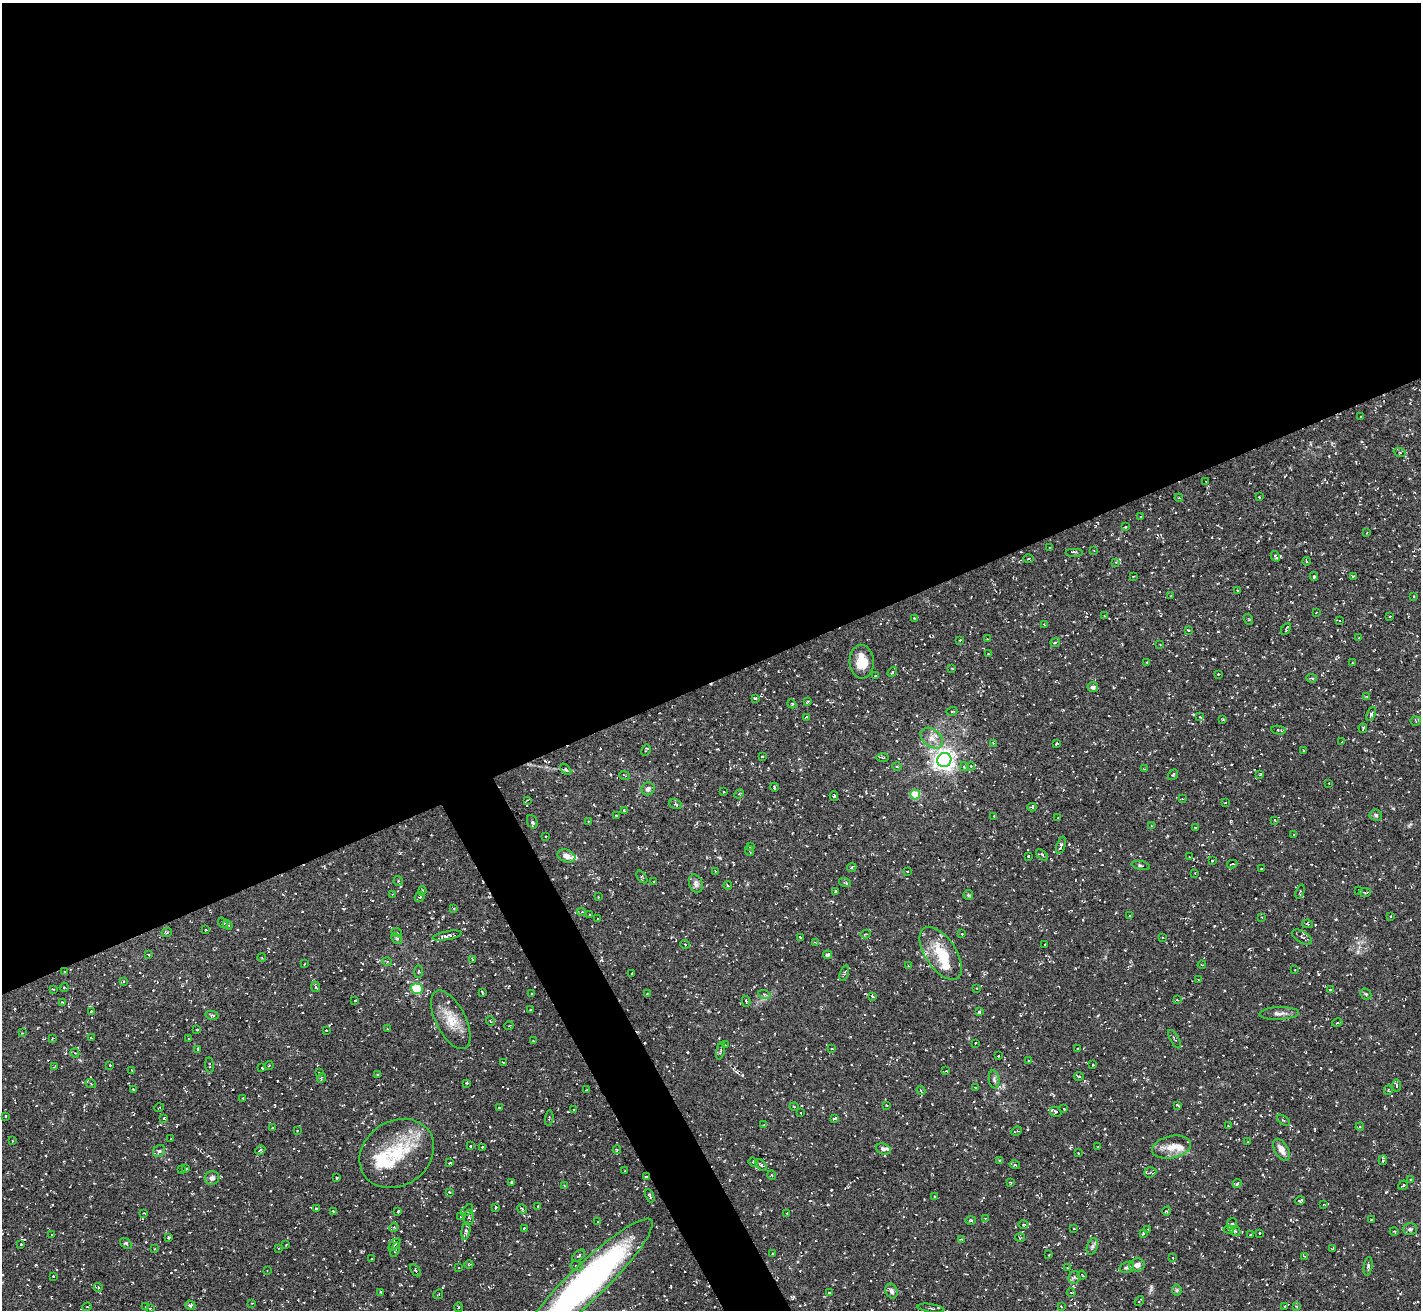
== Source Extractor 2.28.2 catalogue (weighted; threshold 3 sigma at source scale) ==
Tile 2 of 4 x 4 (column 2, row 1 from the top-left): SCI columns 1422-2840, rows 4078-5385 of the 5682 x 5673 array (HDU 1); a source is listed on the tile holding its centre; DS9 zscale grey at full resolution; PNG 1423 x 1312 px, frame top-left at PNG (2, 3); each listed source drawn as its Kron ellipse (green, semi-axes under 4 px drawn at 4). Shown black and unused: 54% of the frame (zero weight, under 3 of 5 exposures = <1% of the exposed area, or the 3 px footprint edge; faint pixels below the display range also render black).
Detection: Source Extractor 2.28.2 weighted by HDU 2 'WHT'; one run over the whole footprint, this tile lists its part. Background 0.101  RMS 0.0071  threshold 0.0318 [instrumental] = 3 sigma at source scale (4.5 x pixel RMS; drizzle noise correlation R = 1.50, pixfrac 1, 0.05/0.05 arcsec/px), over >= 5 px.
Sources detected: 435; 52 cosmic-ray / hot-pixel residue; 1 long thin detection or spike segment (spike, bleed or trail) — neither listed nor drawn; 10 inside a brighter listed object's ellipse — not listed separately; the other 372 listed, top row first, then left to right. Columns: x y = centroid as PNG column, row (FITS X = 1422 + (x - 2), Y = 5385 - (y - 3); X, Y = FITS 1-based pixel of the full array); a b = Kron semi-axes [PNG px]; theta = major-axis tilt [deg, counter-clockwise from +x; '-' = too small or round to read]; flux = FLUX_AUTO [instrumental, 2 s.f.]
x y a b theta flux
1361 416 3 2 - 0.55
1400 452 6 4 -21 1
1206 481 2 2 - 0.37
1259 497 3 3 - 0.71
1179 498 4 3 - 0.66
1141 517 3 3 - 0.44
1125 527 3 2 - 0.53
1367 533 4 2 - 0.46
1050 548 4 2 - 0.43
1094 551 3 2 - 0.4
1074 552 9 2 0 0.68
1275 556 6 3 -59 1.1
1028 559 5 3 - 0.71
1307 561 4 3 - 0.65
1116 562 4 4 - 0.72
1133 576 2 2 - 0.4
1314 576 4 3 - 1.2
1353 576 3 2 - 0.68
1238 591 3 2 - 0.51
1171 595 3 2 - 0.41
1414 596 3 2 - 0.49
1316 613 2 2 - 0.39
1104 616 3 3 - 0.52
1390 616 3 2 - 0.66
914 618 3 2 - 0.53
1248 619 5 3 - 0.72
1339 620 4 2 - 0.5
1044 625 4 2 - 0.57
1286 629 6 3 61 0.78
1188 630 4 3 - 0.69
1359 637 4 2 - 0.44
987 639 2 2 - 0.43
960 640 3 2 - 0.5
1055 642 5 3 - 1.1
1160 645 4 2 - 0.45
988 654 3 3 - 0.54
862 662 17 12 -87 12
1147 662 3 2 - 0.39
1352 663 3 2 - 0.45
951 668 3 2 - 0.47
892 672 5 3 - 0.83
1218 674 2 2 - 0.56
875 676 3 2 - 0.73
1312 678 5 4 - 0.97
1093 687 5 5 - 1.9
1367 697 4 3 - 0.62
755 698 3 2 - 1.3
808 701 4 4 - 0.9
792 704 4 3 - 0.57
952 711 5 3 - 0.61
1371 714 7 4 65 1.7
806 717 3 2 - 0.91
1200 717 4 3 - 0.58
1223 719 3 2 - 0.54
1416 721 5 4 - 0.74
1363 728 4 3 - 0.75
1279 730 7 3 -9 0.93
932 738 12 8 -39 5.4
1342 742 3 2 - 0.44
993 743 4 4 - 0.65
1057 743 3 2 - 0.58
646 750 6 2 69 0.81
1303 750 3 3 - 0.81
762 757 4 3 - 0.83
883 757 6 3 1 0.88
944 760 7 7 - 440
897 766 5 3 - 0.63
971 766 4 3 - 0.6
964 767 4 3 - 0.93
566 769 7 4 -46 0.94
1145 769 3 2 - 0.44
1173 775 6 3 52 0.78
1260 775 3 2 - 0.62
625 776 5 2 - 0.58
1329 783 2 2 - 0.53
774 787 4 2 - 0.58
648 789 6 6 - 2.4
723 792 3 2 - 0.7
739 794 5 4 - 0.72
915 794 5 5 - 26
834 796 4 3 - 0.79
1182 799 3 3 - 0.6
527 800 3 2 - 0.56
1225 803 3 2 - 0.65
676 804 6 4 -21 1.2
1032 807 4 4 - 1.2
624 811 3 3 - 0.84
617 815 3 3 - 0.75
1376 815 6 5 - 1.4
994 816 2 2 - 0.55
1058 818 3 2 - 0.47
1275 820 4 3 - 0.5
588 821 3 3 - 0.52
532 822 7 5 -68 1.6
1151 825 4 2 - 0.48
1195 827 3 2 - 0.35
1294 834 3 2 - 0.46
546 836 2 2 - 0.48
1061 845 9 4 70 2
751 846 3 2 - 0.55
750 851 5 3 - 0.6
1042 855 7 3 -40 0.95
566 856 9 6 -19 4.3
1028 856 3 3 - 1
1190 857 3 2 - 0.39
1212 861 3 2 - 0.5
1232 864 5 2 - 1.1
1141 866 9 4 -12 1.2
852 867 5 2 - 0.74
1261 869 3 2 - 0.48
715 871 2 2 - 0.41
907 872 3 3 - 0.64
1195 873 2 2 - 0.37
642 877 7 4 -52 0.84
398 881 5 4 - 0.85
654 881 3 2 - 0.53
845 883 6 3 -18 0.81
696 884 9 6 -70 2.2
728 886 4 2 - 0.59
1359 890 2 2 - 0.52
422 891 4 4 - 0.96
836 891 3 2 - 0.8
1300 892 7 3 70 0.83
1365 892 6 2 3 0.8
393 894 4 2 - 0.51
968 895 5 4 - 0.86
420 897 5 4 - 1.1
598 897 2 2 - 0.4
454 908 3 2 - 0.68
581 912 4 4 - 0.72
590 915 3 3 - 0.76
1130 916 3 2 - 0.43
1390 916 3 2 - 0.54
1262 917 3 2 - 0.45
598 919 3 2 - 0.41
223 923 6 4 -55 1.1
1308 924 6 4 -11 0.78
228 925 5 3 - 1.2
205 930 3 2 - 0.59
167 932 5 3 - 0.82
397 933 5 3 - 0.55
866 934 5 3 - 0.6
962 934 3 2 - 0.58
447 936 15 4 11 2.6
800 937 3 2 - 0.47
1163 937 3 2 - 0.46
1302 937 11 6 -30 2.2
397 938 6 4 -45 0.92
815 942 4 3 - 0.57
685 944 5 3 - 0.66
1045 944 2 2 - 0.62
941 953 30 15 -56 22
149 955 3 2 - 0.88
827 955 4 4 - 1.2
262 958 4 3 - 0.61
473 960 4 3 - 0.6
387 961 5 3 - 0.73
304 964 3 2 - 0.43
1202 965 4 3 - 0.79
908 966 3 3 - 0.44
1294 970 3 2 - 0.42
64 971 3 2 - 0.51
418 971 6 3 88 0.81
632 973 3 2 - 0.38
844 973 8 4 71 1.1
1198 980 3 2 - 0.5
123 982 4 2 - 0.53
64 987 4 2 - 0.98
316 987 5 3 - 1.3
976 988 2 2 - 0.49
53 989 3 3 - 0.57
417 989 6 5 - 38
1330 990 4 3 - 0.8
482 992 4 2 - 0.8
532 993 3 2 - 0.54
647 993 3 2 - 0.4
764 994 6 4 -19 1.1
1366 994 6 5 - 1
873 996 3 2 - 0.77
355 1000 3 2 - 0.45
1177 1000 4 3 - 0.68
746 1001 5 3 - 0.91
62 1002 3 2 - 0.47
530 1010 3 2 - 0.73
91 1011 3 2 - 0.61
979 1012 4 3 - 0.97
1279 1013 20 6 2 3.7
212 1015 7 4 -12 1
451 1020 32 15 -63 15
490 1021 5 3 - 0.53
1337 1023 5 3 - 0.82
509 1026 5 3 - 0.51
387 1029 3 2 - 0.75
197 1030 4 3 - 0.7
326 1030 3 2 - 0.66
22 1033 2 2 - 0.51
91 1038 3 2 - 0.6
52 1039 3 2 - 0.56
188 1039 3 2 - 0.44
1175 1039 10 3 -59 1.1
533 1041 2 2 - 0.51
975 1043 3 2 - 0.69
726 1045 3 2 - 0.41
832 1048 3 2 - 0.79
1078 1048 2 2 - 0.53
198 1049 3 2 - 0.64
721 1051 9 2 76 0.81
75 1053 5 3 - 0.64
998 1056 2 2 - 0.5
1028 1060 3 3 - 0.63
503 1062 4 2 - 0.45
110 1065 3 2 - 0.58
209 1065 8 3 -84 0.83
269 1065 4 3 - 0.56
1093 1065 3 2 - 0.47
54 1067 4 2 - 0.46
262 1068 4 3 - 1.2
132 1070 3 2 - 0.73
946 1071 3 3 - 0.59
320 1072 3 2 - 0.44
378 1074 3 2 - 0.99
1079 1076 5 2 - 0.78
321 1078 5 3 - 0.62
994 1079 9 5 -80 1.7
467 1083 3 3 - 1
91 1084 5 3 - 0.7
1397 1085 6 3 -90 0.91
975 1087 3 2 - 0.54
133 1089 3 3 - 0.69
586 1090 3 3 - 0.56
921 1090 5 3 - 0.76
1388 1090 5 4 - 0.72
243 1098 2 2 - 0.46
886 1105 3 2 - 0.43
1177 1105 3 2 - 0.94
794 1107 4 3 - 0.53
159 1108 5 3 - 0.53
499 1108 3 2 - 0.63
1064 1108 3 2 - 0.78
573 1110 2 2 - 0.71
1056 1112 6 5 - 0.98
801 1113 2 2 - 0.34
6 1116 3 2 - 0.79
164 1118 3 3 - 0.52
549 1118 8 3 85 1
835 1119 4 3 - 0.86
1283 1120 7 3 -36 0.97
763 1125 3 2 - 0.41
1228 1126 2 2 - 0.43
1360 1127 4 3 - 0.9
272 1128 3 2 - 0.74
297 1130 3 3 - 0.51
1017 1131 5 2 - 0.69
170 1139 2 2 - 0.43
12 1141 3 2 - 0.41
1248 1142 2 2 - 0.44
470 1146 3 2 - 0.68
482 1147 3 3 - 0.86
1097 1147 3 2 - 0.41
1171 1147 20 11 12 8.8
883 1149 7 5 -19 1.8
260 1150 5 4 - 0.95
617 1150 4 3 - 0.77
1281 1150 12 6 -59 5.2
159 1151 6 5 - 1.4
397 1153 39 32 34 41
1078 1153 3 2 - 0.59
1000 1160 4 4 - 0.6
1383 1160 5 3 - 0.87
753 1162 5 4 - 0.68
450 1163 3 3 - 0.75
761 1165 7 4 -47 1.3
1015 1165 5 3 - 0.73
186 1169 3 2 - 0.57
182 1170 3 2 - 0.46
625 1171 2 2 - 0.42
1150 1172 6 5 - 1.2
772 1175 4 3 - 0.5
646 1177 3 2 - 0.48
212 1178 7 6 - 2.3
337 1178 3 2 - 0.7
1411 1179 3 3 - 0.6
512 1183 4 3 - 1.6
1010 1183 3 3 - 0.73
1237 1184 5 3 - 1.3
564 1185 4 3 - 0.53
1403 1185 5 2 - 0.58
449 1192 4 3 - 0.51
650 1196 7 3 -65 1.2
934 1196 3 2 - 0.45
1300 1201 5 3 - 1.1
1324 1204 4 2 - 0.47
538 1206 3 2 - 0.49
495 1207 4 2 - 0.61
316 1209 3 3 - 0.64
522 1209 5 3 - 0.96
467 1210 7 2 45 0.69
333 1211 4 3 - 0.49
1167 1211 4 3 - 0.61
398 1212 3 2 - 0.99
144 1213 3 2 - 0.51
787 1213 2 2 - 0.46
460 1217 3 2 - 0.51
469 1217 8 5 88 1.5
985 1218 2 2 - 0.49
971 1220 5 3 - 0.86
1372 1220 3 2 - 0.6
598 1221 3 2 - 0.43
1232 1224 6 5 - 1.4
1023 1225 5 4 - 0.92
394 1227 5 4 - 0.8
524 1228 4 3 - 0.78
1074 1228 3 2 - 0.54
1148 1229 2 2 - 0.44
1410 1229 7 6 - 1.6
1229 1230 5 3 - 0.88
466 1231 8 4 81 2.2
1235 1231 6 4 -43 1.1
1394 1231 4 3 - 0.5
1259 1233 3 2 - 0.47
52 1234 2 2 - 0.49
1143 1234 3 3 - 0.6
1250 1235 3 2 - 0.62
169 1237 3 3 - 0.78
1020 1237 5 3 - 0.58
961 1239 4 2 - 0.51
126 1243 7 4 -38 1.1
21 1244 3 2 - 0.6
286 1245 3 2 - 0.46
395 1245 7 4 50 1.3
1092 1246 8 5 70 1.9
279 1248 3 2 - 0.48
1333 1248 4 3 - 0.48
155 1249 3 2 - 0.48
395 1250 8 3 72 1
772 1254 2 2 - 0.49
1049 1254 2 2 - 0.42
579 1256 7 4 42 1.2
1304 1256 3 3 - 0.49
1173 1258 3 2 - 0.44
371 1259 2 2 - 0.46
469 1264 4 3 - 0.54
1137 1265 8 6 12 3.9
577 1266 6 5 - 1.5
1368 1266 9 3 82 1.6
459 1268 3 2 - 0.44
1067 1268 4 3 - 0.62
1127 1268 7 5 17 1.8
267 1270 3 2 - 0.39
415 1270 7 3 -56 0.9
1082 1275 4 2 - 0.52
53 1276 3 2 - 0.55
1074 1277 6 5 - 1.6
587 1282 89 18 44 250
98 1287 4 4 - 0.89
1177 1290 5 5 - 1.1
891 1291 7 6 - 2.2
380 1292 4 2 - 0.55
830 1292 4 2 - 0.83
1071 1292 4 3 - 0.64
438 1294 5 2 - 0.45
1139 1301 5 2 - 0.83
252 1303 3 2 - 0.48
190 1305 5 4 - 1.2
1061 1306 3 2 - 0.42
1285 1306 3 2 - 0.57
1297 1306 3 3 - 0.74
87 1307 5 3 - 0.56
146 1307 2 2 - 0.6
459 1307 5 3 - 0.65
150 1308 3 3 - 0.79
931 1308 13 3 -8 1.2
Overlapping masked pixels (flux is a lower limit): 2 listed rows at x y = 646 1177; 587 1282
Isophote crosses this tile's border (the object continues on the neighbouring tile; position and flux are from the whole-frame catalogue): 1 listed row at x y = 587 1282
Unlisted compact peaks at least as high as the median listed source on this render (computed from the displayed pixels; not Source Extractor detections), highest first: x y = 1100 850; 1386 1192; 1336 919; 36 1265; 1167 836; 840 925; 1218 631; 1358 952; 1378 669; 400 853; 1193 714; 1063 710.